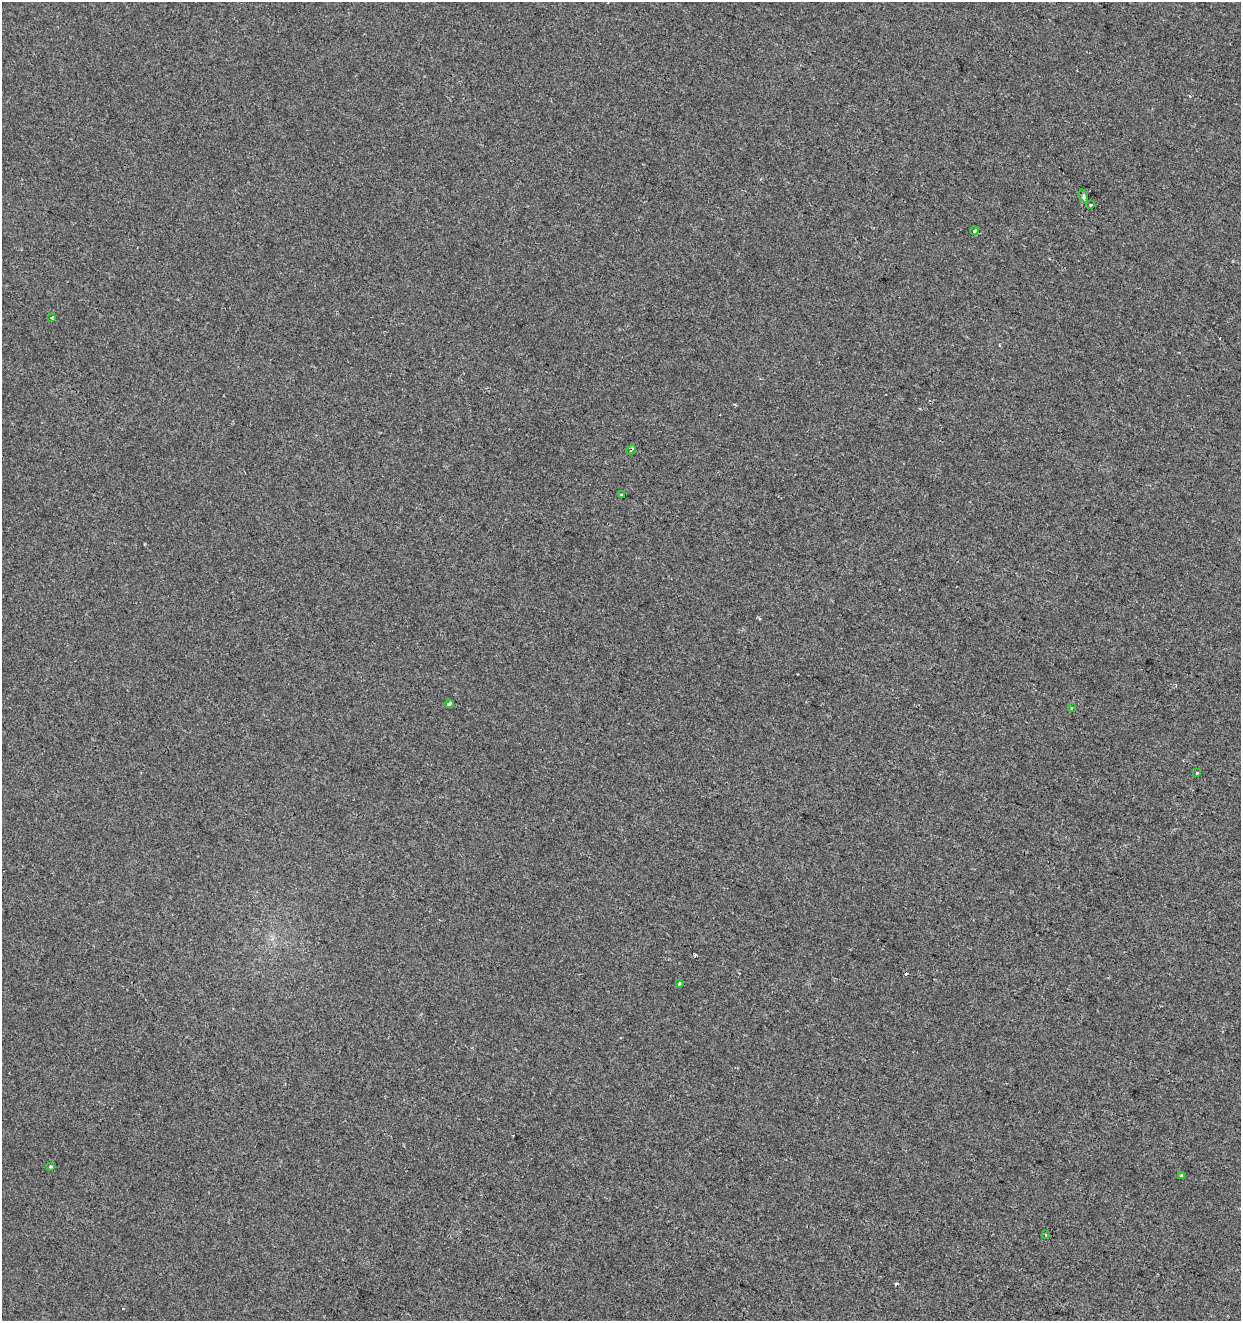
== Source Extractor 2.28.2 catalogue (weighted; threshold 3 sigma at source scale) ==
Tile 6 of 4 x 4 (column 2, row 2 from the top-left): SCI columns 1457-2695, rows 2647-3965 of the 5452 x 5285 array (HDU 1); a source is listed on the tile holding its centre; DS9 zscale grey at full resolution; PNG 1243 x 1323 px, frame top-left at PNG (2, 2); each listed source drawn as its Kron ellipse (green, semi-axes under 4 px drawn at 4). Shown black and unused: <1% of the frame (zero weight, under 2 of 3 exposures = <1% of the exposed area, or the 3 px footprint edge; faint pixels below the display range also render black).
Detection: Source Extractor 2.28.2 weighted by HDU 2 'WHT'; one run over the whole footprint, this tile lists its part. Background -3.79e-04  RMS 0.0041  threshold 0.0187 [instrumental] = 3 sigma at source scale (4.5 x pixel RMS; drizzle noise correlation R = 1.50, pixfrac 1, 0.0396/0.0396 arcsec/px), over >= 5 px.
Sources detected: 17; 4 cosmic-ray / hot-pixel residue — neither listed nor drawn; the other 13 listed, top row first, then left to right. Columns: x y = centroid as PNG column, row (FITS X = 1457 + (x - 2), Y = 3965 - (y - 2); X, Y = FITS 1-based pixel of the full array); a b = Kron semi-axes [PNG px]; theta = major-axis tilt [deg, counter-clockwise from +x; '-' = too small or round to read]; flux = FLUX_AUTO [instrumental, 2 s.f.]
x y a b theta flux
1084 196 7 4 -71 0.93
1091 205 3 2 - 0.45
975 231 4 4 - 1.3
52 317 4 3 - 1.3
631 450 5 3 - 0.63
621 495 3 3 - 0.84
449 704 4 3 - 1.4
1071 708 3 2 - 0.4
1197 772 3 2 - 0.32
679 984 3 3 - 1
50 1166 3 3 - 0.73
1182 1175 4 3 - 0.52
1046 1234 3 2 - 0.8